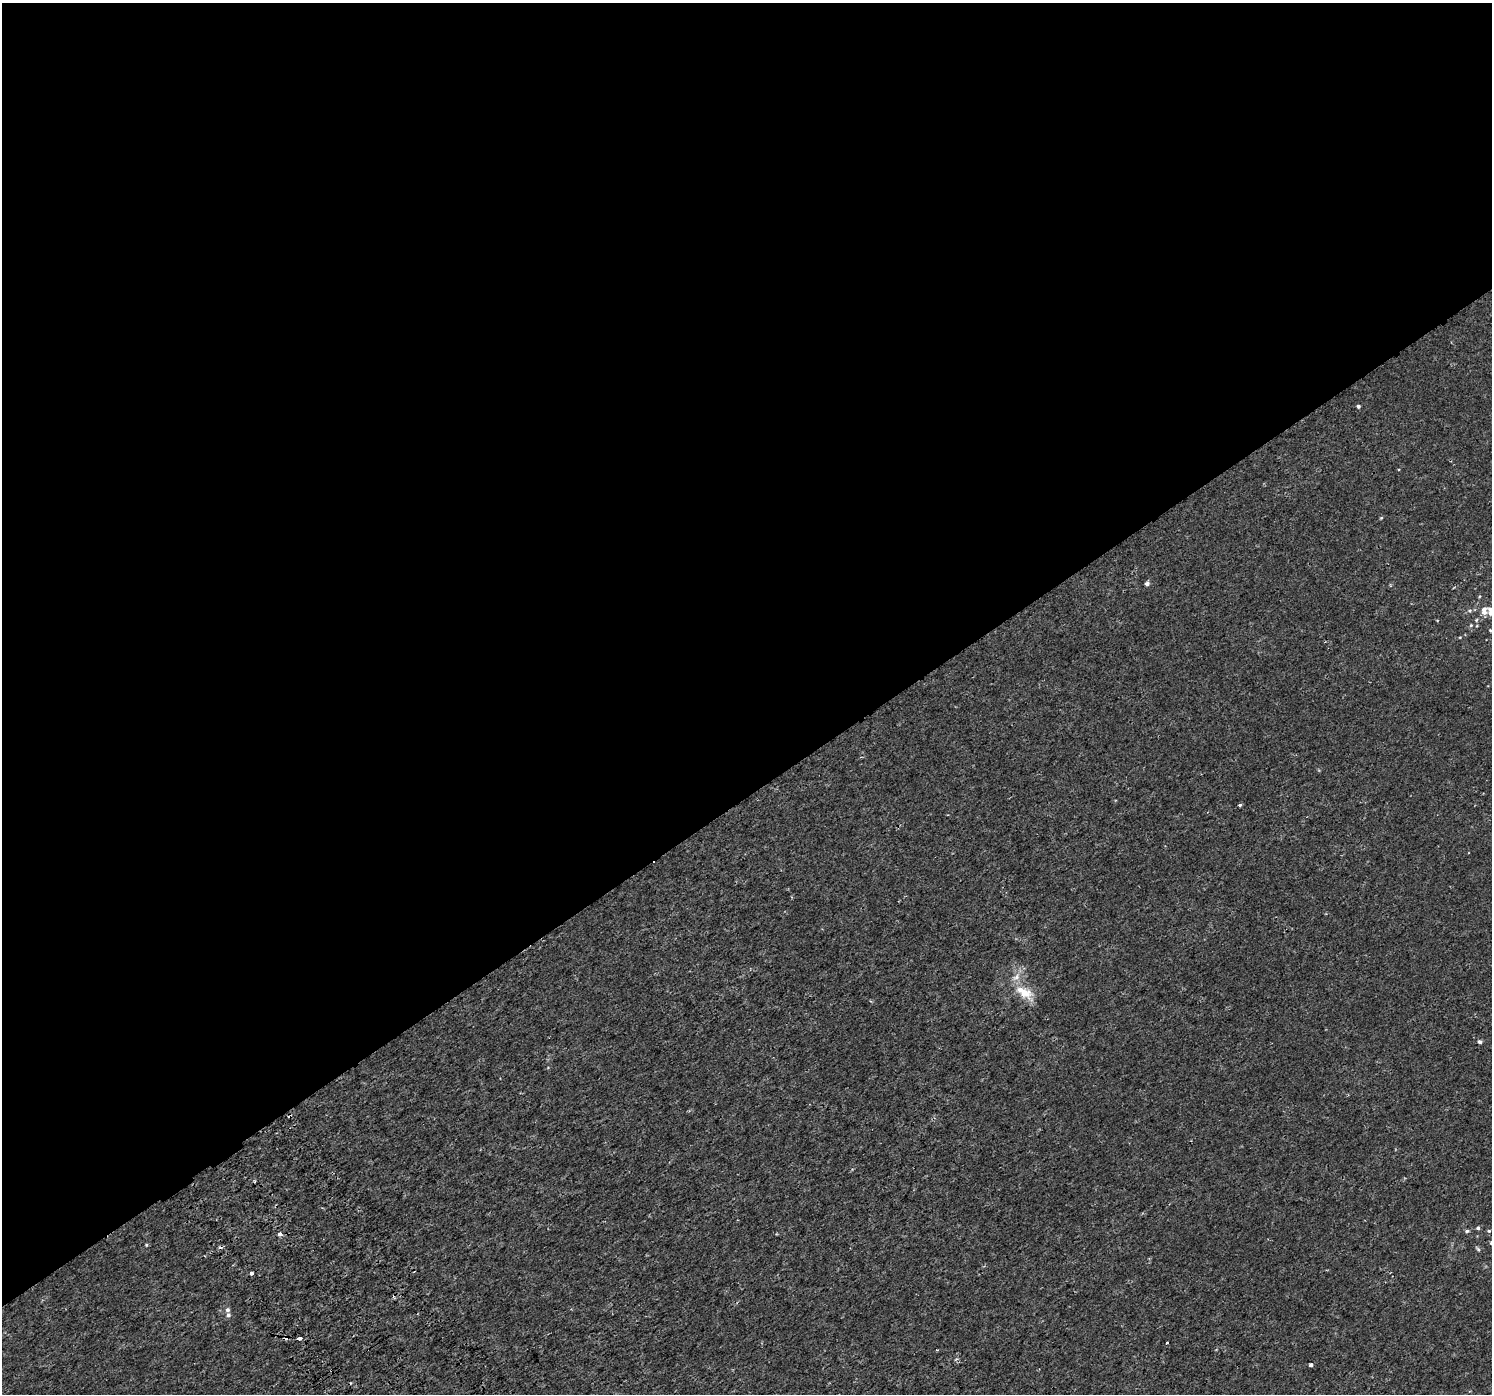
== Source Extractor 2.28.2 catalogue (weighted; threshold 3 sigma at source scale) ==
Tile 2 of 4 x 4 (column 2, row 1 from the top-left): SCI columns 1538-3027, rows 4345-5736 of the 6060 x 5968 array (HDU 1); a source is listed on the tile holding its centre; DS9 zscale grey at full resolution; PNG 1494 x 1396 px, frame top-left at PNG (2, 3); no overlay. Shown black and unused: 57% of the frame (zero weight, under 2 of 3 exposures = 3% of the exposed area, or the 3 px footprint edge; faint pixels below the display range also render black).
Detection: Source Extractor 2.28.2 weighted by HDU 2 'WHT'; one run over the whole footprint, this tile lists its part. Background 0.00238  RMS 0.0026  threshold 0.0118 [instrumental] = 3 sigma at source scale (4.5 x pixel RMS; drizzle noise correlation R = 1.50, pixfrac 1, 0.0396/0.0396 arcsec/px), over >= 5 px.
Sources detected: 30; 3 cosmic-ray / hot-pixel residue — not listed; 3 inside a brighter listed object's ellipse — not listed separately; the other 24 listed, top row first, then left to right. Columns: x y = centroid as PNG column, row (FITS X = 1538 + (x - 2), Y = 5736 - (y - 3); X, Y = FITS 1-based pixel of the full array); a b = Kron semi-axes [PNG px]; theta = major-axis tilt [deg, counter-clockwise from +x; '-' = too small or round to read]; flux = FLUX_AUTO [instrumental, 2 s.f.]
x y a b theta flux
1358 406 4 4 - 0.53
1381 518 5 3 - 0.24
1147 584 4 4 - 0.85
1470 611 6 6 - 0.56
1490 612 11 6 -69 1.9
1471 625 5 4 - 0.33
1490 630 4 3 - 0.22
1460 637 5 3 - 0.2
1240 805 4 4 - 0.43
1024 992 28 14 -29 5
1480 1042 5 4 - 0.6
290 1116 6 4 40 0.44
1478 1228 4 4 - 0.46
1467 1231 5 4 - 0.42
1489 1231 5 4 - 0.29
279 1234 4 3 - 2.6
146 1245 4 4 - 0.28
1478 1249 6 4 -61 0.41
252 1274 3 3 - 1.2
227 1310 6 5 - 0.65
300 1338 4 3 - 4.4
1167 1343 3 3 - 0.85
956 1359 6 4 43 0.34
1311 1365 4 3 - 1.4
Overlapping masked pixels (flux is a lower limit): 1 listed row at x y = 290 1116
Isophote crosses this tile's border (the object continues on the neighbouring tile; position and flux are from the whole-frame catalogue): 1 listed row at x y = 1490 612